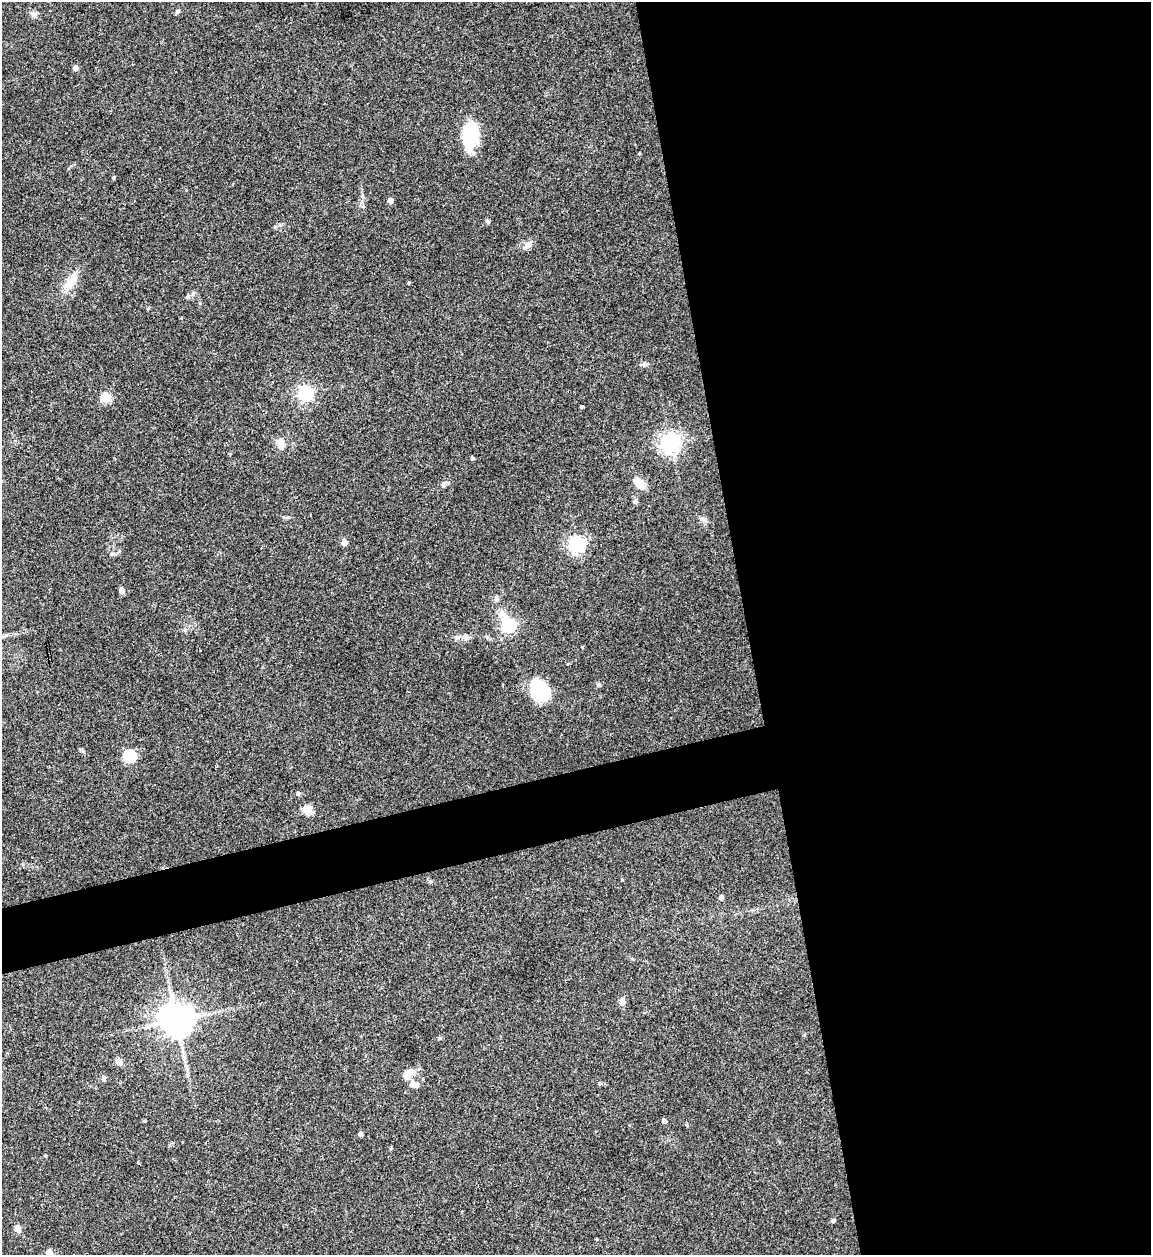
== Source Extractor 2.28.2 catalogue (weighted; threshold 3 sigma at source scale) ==
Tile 8 of 4 x 4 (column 4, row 2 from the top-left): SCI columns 3704-4852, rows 2506-3758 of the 4992 x 5013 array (HDU 1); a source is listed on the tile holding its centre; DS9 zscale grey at full resolution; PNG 1153 x 1257 px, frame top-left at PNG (2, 2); no overlay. Shown black and unused: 39% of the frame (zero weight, under 3 of 4 exposures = <1% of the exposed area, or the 3 px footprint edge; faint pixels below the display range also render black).
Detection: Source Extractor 2.28.2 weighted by HDU 2 'WHT'; one run over the whole footprint, this tile lists its part. Background 0.0521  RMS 0.0049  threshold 0.022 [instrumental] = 3 sigma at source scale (4.5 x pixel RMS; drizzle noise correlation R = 1.50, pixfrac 1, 0.05/0.05 arcsec/px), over >= 5 px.
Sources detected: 46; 1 inside a brighter object's white glare — not listed; the other 45 listed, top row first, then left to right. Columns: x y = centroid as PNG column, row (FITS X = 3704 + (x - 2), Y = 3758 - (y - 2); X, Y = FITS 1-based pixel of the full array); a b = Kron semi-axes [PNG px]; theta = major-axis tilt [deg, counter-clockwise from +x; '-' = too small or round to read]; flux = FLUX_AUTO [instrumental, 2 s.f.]
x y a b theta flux
178 12 7 5 51 0.9
34 14 8 7 - 1.8
75 68 6 5 - 1.3
469 137 27 15 -74 21
114 177 5 3 - 0.54
390 201 4 4 - 2.9
487 221 5 5 - 0.87
275 227 5 5 - 0.7
528 245 12 6 43 2.1
70 282 26 10 56 7.2
409 283 4 3 - 0.54
193 293 7 4 57 0.88
305 393 6 6 - 120
106 397 5 5 - 23
581 407 4 3 - 0.61
670 443 7 7 - 270
280 444 16 9 -85 3.4
473 458 4 4 - 0.93
639 483 9 6 -53 9.4
444 484 8 6 39 1.3
636 501 8 5 86 0.98
704 519 11 5 -27 1.5
344 542 5 4 - 5.2
577 544 7 6 - 150
122 590 5 4 - 4.2
496 599 7 6 - 1.5
509 625 8 6 -61 65
465 637 9 6 -62 1.4
540 690 24 17 -58 23
129 756 6 6 - 51
298 793 5 5 - 1
307 809 10 10 - 4.6
721 897 5 4 - 1.8
622 1001 11 6 80 1.6
176 1020 10 10 - 790
119 1061 9 8 - 2.2
408 1074 15 9 39 5.6
414 1084 12 7 -25 2.9
144 1121 4 3 - 0.45
664 1121 4 4 - 1.9
360 1134 5 4 - 1.1
45 1155 4 3 - 0.51
833 1221 4 4 - 1
17 1228 5 5 - 8.4
49 1253 5 4 - 7
Isophote crosses this tile's border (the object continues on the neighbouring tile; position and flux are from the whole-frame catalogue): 1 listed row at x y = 49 1253
Unlisted compact peaks at least as high as the median listed source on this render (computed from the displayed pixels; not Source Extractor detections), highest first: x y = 646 364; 440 1038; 111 554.